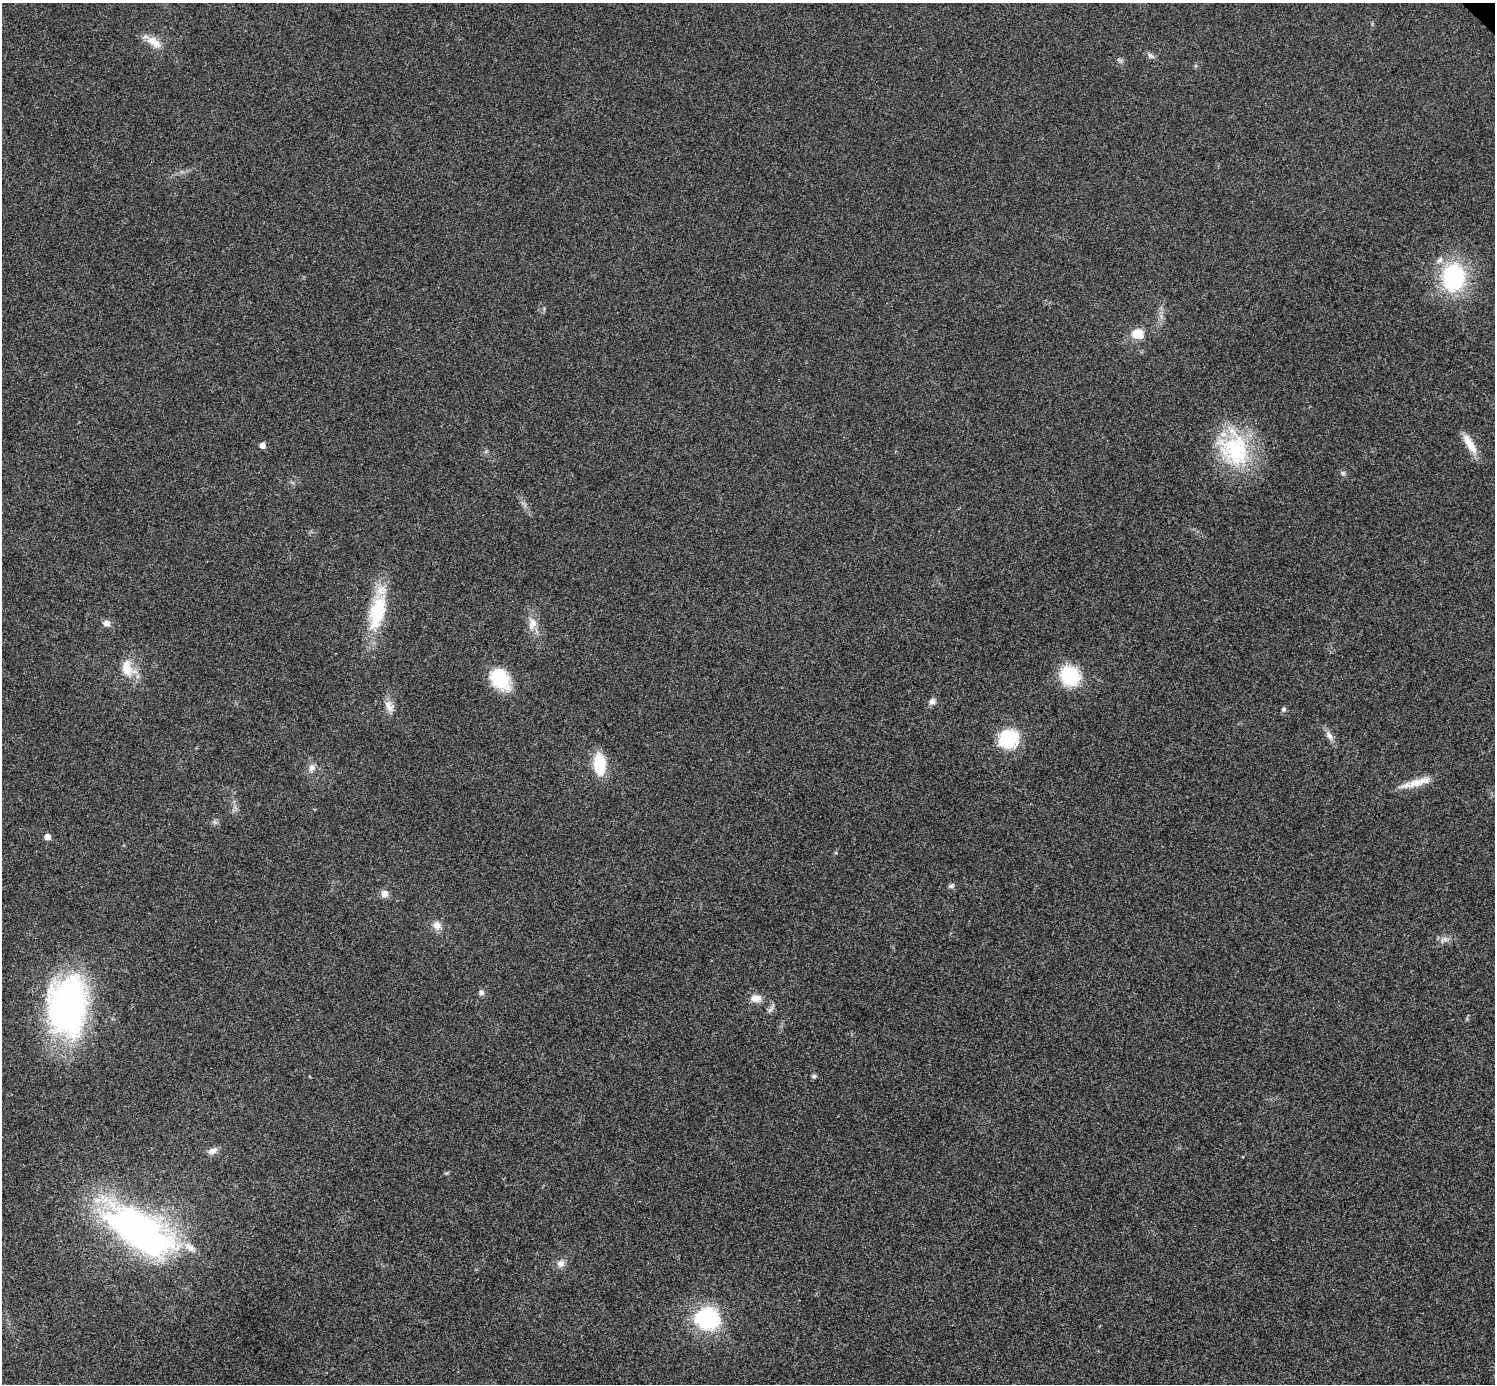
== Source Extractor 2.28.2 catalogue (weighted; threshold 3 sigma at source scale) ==
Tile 7 of 4 x 4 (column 3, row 2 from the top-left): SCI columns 2994-4486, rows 3063-4444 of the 5983 x 5983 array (HDU 1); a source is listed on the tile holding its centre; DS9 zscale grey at full resolution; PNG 1497 x 1386 px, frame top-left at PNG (2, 3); no overlay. Shown black and unused: <1% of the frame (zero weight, under 3 of 4 exposures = <1% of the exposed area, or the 3 px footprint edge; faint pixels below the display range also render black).
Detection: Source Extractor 2.28.2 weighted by HDU 2 'WHT'; one run over the whole footprint, this tile lists its part. Background 0.0211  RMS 0.0055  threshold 0.0246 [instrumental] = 3 sigma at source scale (4.5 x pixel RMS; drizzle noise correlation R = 1.50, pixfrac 1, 0.05/0.05 arcsec/px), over >= 5 px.
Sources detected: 40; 2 inside a brighter object's white glare — not listed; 1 inside a brighter listed object's ellipse — not listed separately; the other 37 listed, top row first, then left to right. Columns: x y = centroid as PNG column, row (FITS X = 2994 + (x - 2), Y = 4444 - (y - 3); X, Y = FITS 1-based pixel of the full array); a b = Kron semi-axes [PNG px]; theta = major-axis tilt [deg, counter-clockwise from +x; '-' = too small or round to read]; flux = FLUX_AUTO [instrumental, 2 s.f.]
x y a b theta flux
154 42 24 10 -35 7.1
1151 56 12 5 -31 1.7
1454 277 30 23 87 55
1137 334 11 10 - 9.2
1470 444 28 8 -58 8.4
262 445 5 5 - 3.1
1234 449 48 38 -59 49
1343 473 6 5 - 0.99
377 612 50 20 76 32
107 623 9 7 -9 2.7
532 624 19 11 76 6.1
127 668 24 13 -84 10
1070 676 17 16 - 33
500 679 28 20 -54 21
932 701 9 8 - 2.4
389 706 17 10 -67 4.8
1284 709 6 6 - 1.1
1329 735 14 7 -61 3
1008 738 22 20 19 25
600 764 22 12 -87 20
311 768 11 8 74 2.8
1418 782 37 9 17 8.7
47 837 5 5 - 4.2
951 886 7 6 - 1.3
385 893 8 8 - 3.5
437 925 10 9 - 4.2
1443 939 12 6 25 2.4
481 992 8 7 - 1.6
756 998 14 9 6 4.6
68 1006 62 39 85 160
771 1009 12 4 50 1.6
814 1076 6 5 - 1.1
213 1151 13 8 24 3.2
134 1224 57 34 -17 180
190 1247 20 9 -40 6.6
561 1263 10 9 - 3.2
707 1319 30 27 -16 41